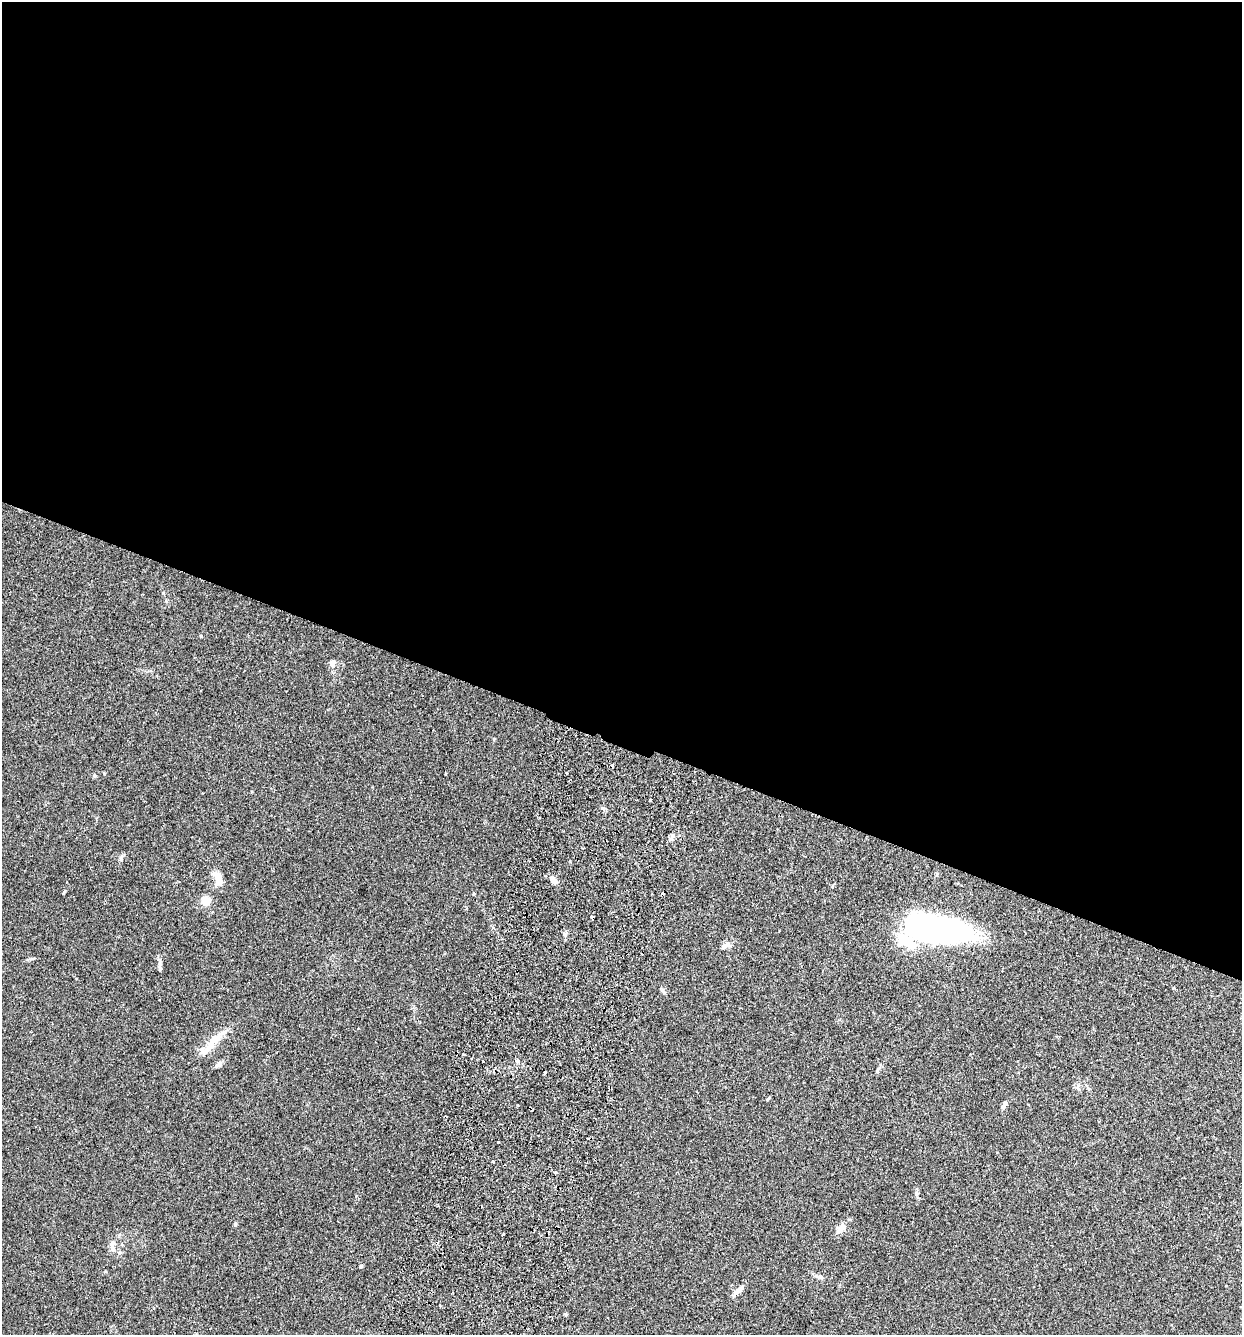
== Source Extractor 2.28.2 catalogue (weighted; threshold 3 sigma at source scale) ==
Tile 3 of 4 x 4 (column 3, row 1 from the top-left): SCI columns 2664-3903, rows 4021-5353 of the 5455 x 5375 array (HDU 1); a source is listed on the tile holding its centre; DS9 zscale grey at full resolution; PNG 1244 x 1337 px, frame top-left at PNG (2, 2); no overlay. Shown black and unused: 55% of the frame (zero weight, under 2 of 3 exposures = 3% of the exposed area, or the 3 px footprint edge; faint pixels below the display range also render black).
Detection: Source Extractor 2.28.2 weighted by HDU 2 'WHT'; one run over the whole footprint, this tile lists its part. Background 0.0366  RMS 0.0047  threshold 0.0211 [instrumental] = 3 sigma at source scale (4.5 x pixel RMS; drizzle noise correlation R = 1.50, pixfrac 1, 0.05/0.05 arcsec/px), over >= 5 px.
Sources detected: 38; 5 cosmic-ray / hot-pixel residue — not listed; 3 inside a brighter listed object's ellipse — not listed separately; the other 30 listed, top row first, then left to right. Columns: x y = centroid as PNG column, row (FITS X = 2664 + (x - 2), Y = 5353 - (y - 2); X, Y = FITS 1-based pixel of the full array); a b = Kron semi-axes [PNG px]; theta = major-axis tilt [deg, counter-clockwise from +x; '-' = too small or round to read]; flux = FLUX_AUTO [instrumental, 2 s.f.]
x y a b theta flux
333 663 9 7 75 1.7
494 739 5 3 - 0.39
94 776 6 5 - 0.67
672 836 6 6 - 1.1
121 858 8 5 80 1.1
218 879 15 9 -78 6
554 880 10 7 -49 2.4
205 901 8 7 - 9.2
934 930 58 23 -7 150
727 944 12 8 41 2.2
160 965 11 5 -86 1.4
1173 988 3 3 - 0.31
213 1041 29 12 45 8.1
464 1054 3 3 - 1.2
517 1060 4 3 - 2.7
483 1062 3 3 - 0.84
219 1064 13 5 43 1.3
878 1071 8 4 81 0.75
545 1072 4 3 - 2.5
1079 1089 7 4 -70 0.76
768 1099 6 3 52 0.54
1004 1105 11 5 59 1.5
498 1142 3 3 - 0.55
492 1162 3 3 - 1.6
235 1224 5 4 - 0.62
841 1228 12 8 40 3.3
112 1249 9 6 -41 1.7
361 1266 4 3 - 0.78
819 1277 11 5 -16 1.3
738 1290 16 6 42 2.7
Unlisted compact peaks at least as high as the median listed source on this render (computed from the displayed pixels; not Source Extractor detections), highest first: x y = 201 636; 163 593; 602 808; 65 891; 564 934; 104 773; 662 990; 567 773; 34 958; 517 1105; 166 601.